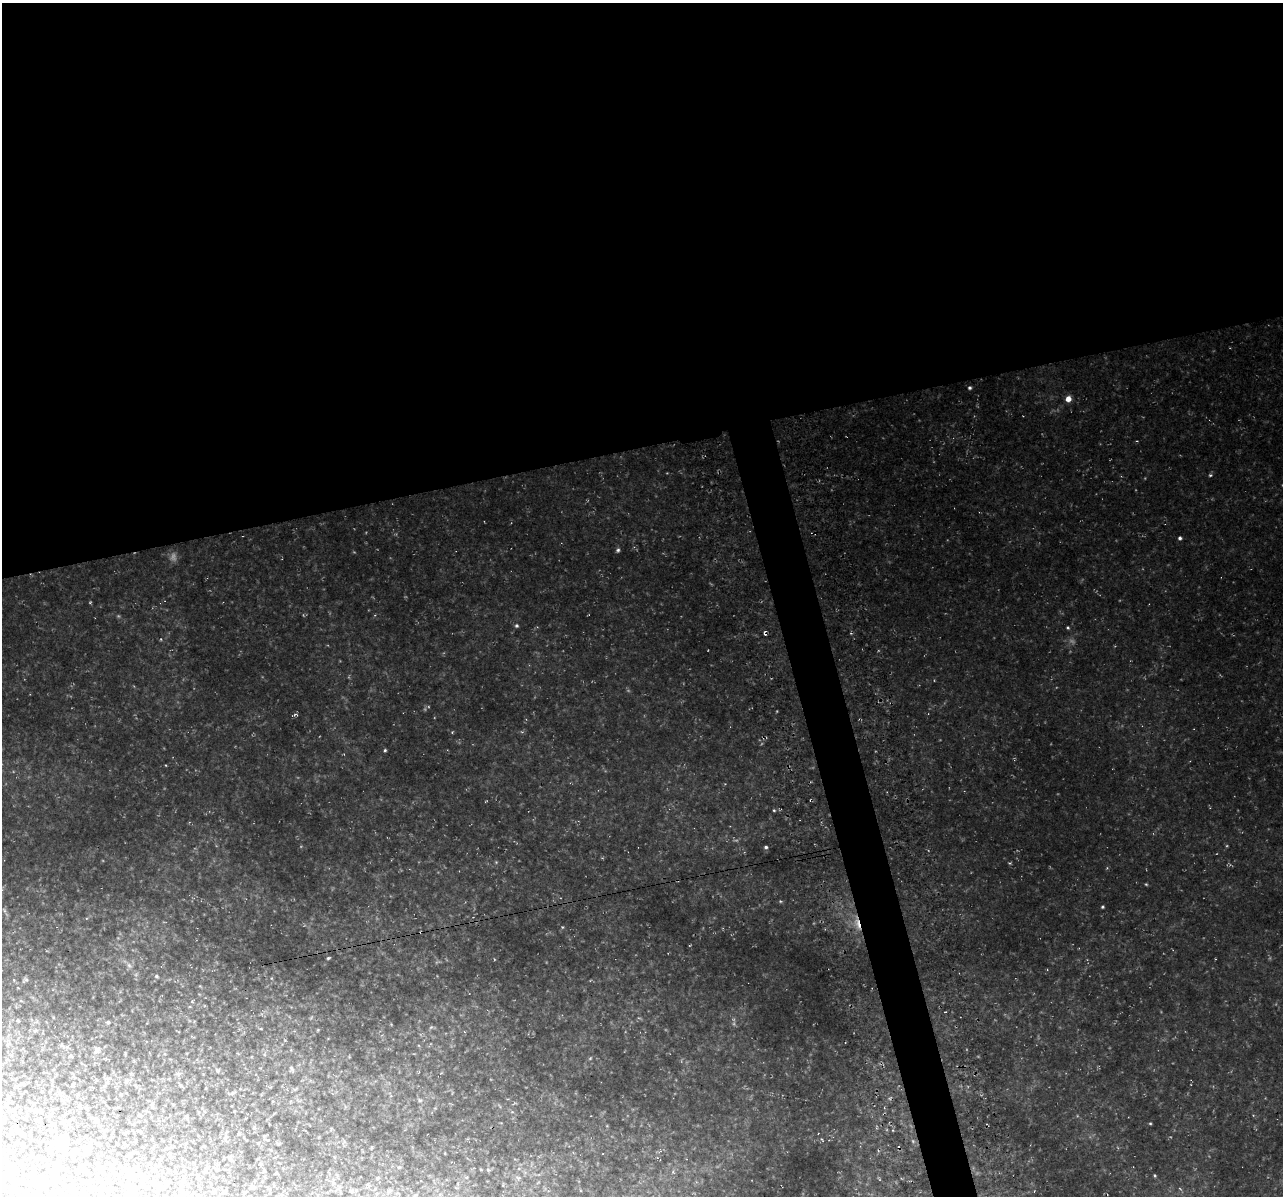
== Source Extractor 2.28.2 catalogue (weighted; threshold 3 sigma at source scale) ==
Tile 2 of 4 x 4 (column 2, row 1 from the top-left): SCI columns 1336-2616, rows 3689-4882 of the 5224 x 4944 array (HDU 1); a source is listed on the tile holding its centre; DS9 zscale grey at full resolution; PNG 1285 x 1198 px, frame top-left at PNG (2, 3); no overlay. Shown black and unused: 40% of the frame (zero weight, under 3 of 4 exposures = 3% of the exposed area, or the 3 px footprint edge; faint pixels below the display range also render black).
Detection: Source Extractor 2.28.2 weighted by HDU 2 'WHT'; one run over the whole footprint, this tile lists its part. Background 0.0506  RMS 0.009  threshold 0.0405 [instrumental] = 3 sigma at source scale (4.5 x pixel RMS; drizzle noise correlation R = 1.50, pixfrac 1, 0.0396/0.0396 arcsec/px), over >= 5 px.
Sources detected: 86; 5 too faint to see at this stretch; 1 inside a brighter object's white glare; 3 cosmic-ray / hot-pixel residue — not listed; the other 77 listed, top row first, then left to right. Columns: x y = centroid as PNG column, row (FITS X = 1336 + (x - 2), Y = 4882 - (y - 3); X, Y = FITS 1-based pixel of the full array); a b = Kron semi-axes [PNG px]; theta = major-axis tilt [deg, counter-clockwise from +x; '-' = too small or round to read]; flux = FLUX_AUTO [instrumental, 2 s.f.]
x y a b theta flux
970 388 5 4 - 1.7
1068 399 6 5 - 8
1210 475 5 4 - 1.3
1180 538 4 4 - 2
618 550 6 5 - 1.9
90 602 4 3 - 0.82
516 626 5 5 - 1.7
1068 628 5 4 - 1.2
295 715 8 3 5 1.3
452 732 4 3 - 0.75
522 732 5 4 - 1.1
385 750 4 3 - 1.3
774 810 4 4 - 0.95
766 847 5 4 - 1.7
496 862 4 4 - 0.93
1010 863 5 4 - 0.93
1146 884 4 4 - 0.9
1102 907 3 3 - 1.2
4 910 6 4 -72 1.4
857 923 24 7 -75 13
562 927 4 4 - 0.89
328 958 5 4 - 1.3
494 959 4 3 - 0.64
129 965 9 6 -63 3.1
156 976 6 4 -16 1.4
271 978 6 4 -90 1.1
25 980 8 5 26 1.6
21 1001 5 3 - 0.73
193 1001 6 4 35 0.97
945 1012 3 3 - 0.99
18 1020 4 4 - 1.2
108 1022 4 4 - 2.1
431 1027 6 4 19 1.1
35 1031 6 4 19 1.2
63 1046 8 4 -37 1.7
96 1050 12 7 62 4.1
590 1058 6 4 45 1.1
291 1068 7 5 -59 1.6
218 1070 6 6 - 1.8
178 1074 6 6 - 2.1
109 1078 7 4 1 1.6
126 1081 6 5 - 1.7
73 1084 7 2 45 0.72
181 1086 6 4 -20 1.2
232 1093 8 4 36 1.5
8 1098 4 4 - 0.96
420 1100 7 5 -28 1.7
152 1105 8 4 90 1.3
26 1117 9 2 64 0.79
187 1118 8 4 -65 1.3
1150 1123 4 3 - 0.91
254 1128 6 4 -1 1.1
140 1131 6 2 -14 0.89
239 1133 5 4 - 1.1
78 1140 3 3 - 1.1
822 1140 6 2 -45 0.73
60 1143 15 14 - 12
258 1143 4 4 - 0.91
87 1152 7 5 40 1.4
78 1153 7 4 -27 1.5
445 1153 3 2 - 0.55
230 1159 8 4 -36 1.6
206 1168 9 5 62 1.8
481 1170 5 3 - 0.75
488 1170 5 5 - 1.5
673 1172 6 4 -48 1.3
276 1173 4 4 - 0.84
1155 1175 4 4 - 1.2
133 1177 9 7 -75 2.9
518 1178 7 5 -18 2.1
253 1187 8 4 -16 1.8
158 1189 8 4 -81 1.4
269 1189 6 5 - 1.2
352 1191 7 5 -14 1.7
389 1191 6 5 - 1.6
133 1192 9 4 54 1.7
26 1194 9 3 88 1.6
Overlapping masked pixels (flux is a lower limit): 1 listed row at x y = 857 923
Isophote crosses this tile's border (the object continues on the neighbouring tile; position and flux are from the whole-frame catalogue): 3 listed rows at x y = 253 1187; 133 1192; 26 1194
Unlisted compact peaks at least as high as the median listed source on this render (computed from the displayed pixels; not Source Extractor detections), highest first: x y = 161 639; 777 711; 166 765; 708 650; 1226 846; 354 552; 1107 868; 301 846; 303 615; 428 706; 734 1024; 934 680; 978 1056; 893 1130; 318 1030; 878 650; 391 1024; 1170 1137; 761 744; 607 1126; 200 986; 966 1049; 118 938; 667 473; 602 858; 628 690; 261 1029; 1253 1115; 366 532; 546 962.